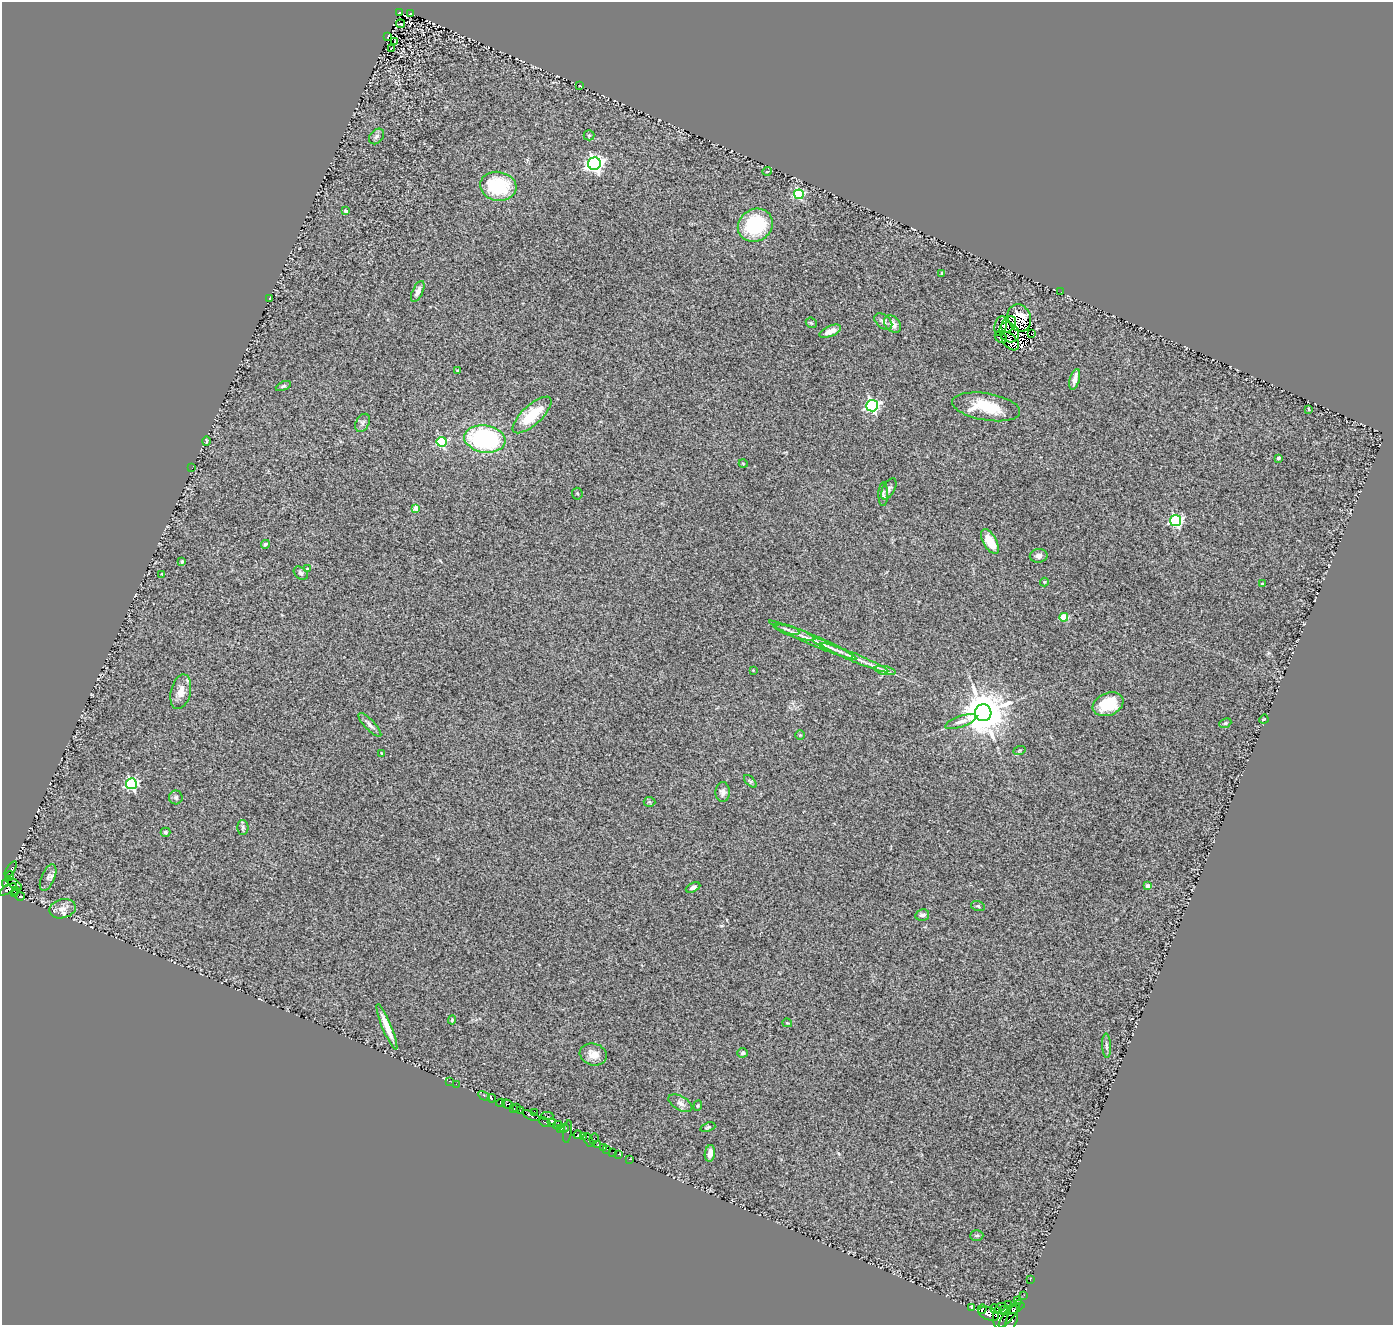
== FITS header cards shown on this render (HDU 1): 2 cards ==
NAXIS1  =                 1391
NAXIS2  =                 1323

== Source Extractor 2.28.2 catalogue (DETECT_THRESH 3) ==
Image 1391 x 1323 px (HDU 1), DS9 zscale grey, 1 PNG px = 1 image px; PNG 1395 x 1327 px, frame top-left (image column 1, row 1323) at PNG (2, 2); each listed source drawn as its Kron ellipse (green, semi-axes under 4 px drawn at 4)
Background 0.368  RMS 0.067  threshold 0.201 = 3 sigma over >= 5 px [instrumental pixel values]
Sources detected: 153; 4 with non-positive FLUX_AUTO (blend fragments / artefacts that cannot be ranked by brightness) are neither listed nor drawn; the other 149 listed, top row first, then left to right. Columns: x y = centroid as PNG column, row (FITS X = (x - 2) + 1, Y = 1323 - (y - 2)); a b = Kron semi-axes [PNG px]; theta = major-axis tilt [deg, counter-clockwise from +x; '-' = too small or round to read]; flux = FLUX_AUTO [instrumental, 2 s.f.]
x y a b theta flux
399 12 4 3 - 87
410 13 4 3 - 73
400 24 4 3 - 6.4
388 36 4 2 - 3.5
395 41 3 2 - 2.3
392 48 3 2 - 2.9
580 86 4 2 - 2.3
589 135 5 5 - 6.8
376 136 9 6 47 14
594 164 6 6 - 1800
767 171 5 3 - 3.6
498 186 18 14 -10 290
799 194 5 5 - 310
346 211 3 3 - 14
755 225 18 16 34 290
942 273 4 3 - 7.1
418 291 11 5 65 23
1061 292 2 2 - 20
270 299 3 2 - 4.9
1019 318 14 11 -66 190
883 322 10 6 -38 16
811 323 6 4 -43 6.2
893 324 10 7 -49 33
1009 324 9 6 54 13
1001 326 10 6 76 34
830 331 11 5 23 37
1009 332 11 9 -45 42
1032 334 3 2 - 13
1001 337 7 5 -43 22
1010 341 11 6 -46 27
458 370 3 2 - 4.6
1075 379 10 5 75 32
283 386 8 4 24 7.5
872 406 6 5 - 1000
986 407 34 13 -9 150
1309 409 3 2 - 4
532 415 25 9 42 160
362 423 9 6 61 14
485 439 21 13 -9 640
206 441 4 2 - 4.2
442 442 5 5 - 410
1278 458 3 3 - 12
743 463 4 3 - 3.3
192 468 3 2 - 4.5
889 489 12 6 61 15
577 494 6 5 - 7.7
883 494 12 5 89 12
416 508 4 4 - 79
1176 521 5 5 - 710
990 541 14 6 -60 88
265 544 4 3 - 8
1039 556 9 7 3 19
182 562 3 3 - 13
307 569 4 3 - 7.4
301 573 8 5 -36 12
162 574 2 2 - 3.1
1044 582 4 4 - 4.5
1262 584 3 3 - 7.6
1064 617 4 4 - 130
786 629 13 3 -16 13
795 633 20 5 -19 28
813 640 48 5 -23 66
833 649 22 4 -25 32
855 658 37 4 -23 58
753 670 3 3 - 3.5
885 671 11 4 -11 12
181 692 18 10 77 49
1108 704 16 11 22 140
983 713 8 8 - 19000
1264 719 5 3 - 3.7
961 721 16 5 19 25
1225 723 6 4 23 6.5
370 725 15 5 -46 19
800 735 4 4 - 4.2
1019 751 6 4 20 5.1
381 753 4 2 - 2.8
750 781 8 4 -45 6.6
131 784 5 5 - 680
723 792 10 7 88 18
176 797 7 7 - 11
650 802 6 5 - 7.2
243 827 7 5 -89 8.2
166 832 5 4 - 7.4
11 869 9 4 57 22
9 876 5 3 - 34
48 877 14 6 66 21
5 884 4 3 - 330
14 884 8 3 -34 150
1147 886 4 3 - 22
693 887 8 4 26 13
8 889 9 4 30 830
15 890 4 3 - 110
15 894 3 3 - 97
20 896 5 3 - 220
978 906 7 5 -16 7.5
63 909 13 9 14 33
922 915 7 5 13 17
452 1020 4 4 - 6.3
787 1023 5 3 - 4.4
387 1027 24 4 -67 62
1106 1046 12 4 -87 12
743 1053 5 4 - 9.7
593 1054 13 11 -16 47
449 1081 3 2 - 5.1
456 1084 3 2 - 13
484 1096 6 3 -28 62
492 1098 4 3 - 870
500 1103 4 3 - 21
680 1103 13 7 -30 22
507 1104 6 3 -36 91
698 1106 5 4 - 5.5
513 1108 3 3 - 21
517 1108 3 3 - 34
520 1110 3 2 - 220
534 1112 4 3 - 170
531 1116 9 3 -25 150
547 1116 6 3 1 350
545 1122 6 3 -28 220
552 1123 4 3 - 390
558 1125 5 2 - 210
708 1127 8 4 18 6.2
564 1128 4 3 - 270
561 1129 3 3 - 210
568 1132 11 3 82 89
578 1135 4 3 - 600
583 1136 3 2 - 380
594 1139 5 3 - 17
589 1140 7 3 -64 250
598 1145 4 3 - 15
603 1147 2 2 - 14
606 1149 3 2 - 16
613 1152 2 2 - 8.9
710 1153 8 5 82 31
619 1154 3 2 - 24
629 1159 3 2 - 5.6
977 1235 6 5 - 8.3
1030 1280 3 2 - 11
1024 1295 2 2 - 15
1018 1300 3 3 - 9500
1009 1304 4 3 - 330
972 1308 3 3 - 430
982 1309 4 3 - 840
995 1309 5 2 - 430
1005 1309 4 2 - 490
1012 1309 13 4 20 1600
989 1314 10 6 -21 4300
1010 1314 17 5 52 570
1000 1316 13 7 82 3500
1012 1320 15 5 74 1900
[4 non-positive-flux detections neither listed nor drawn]